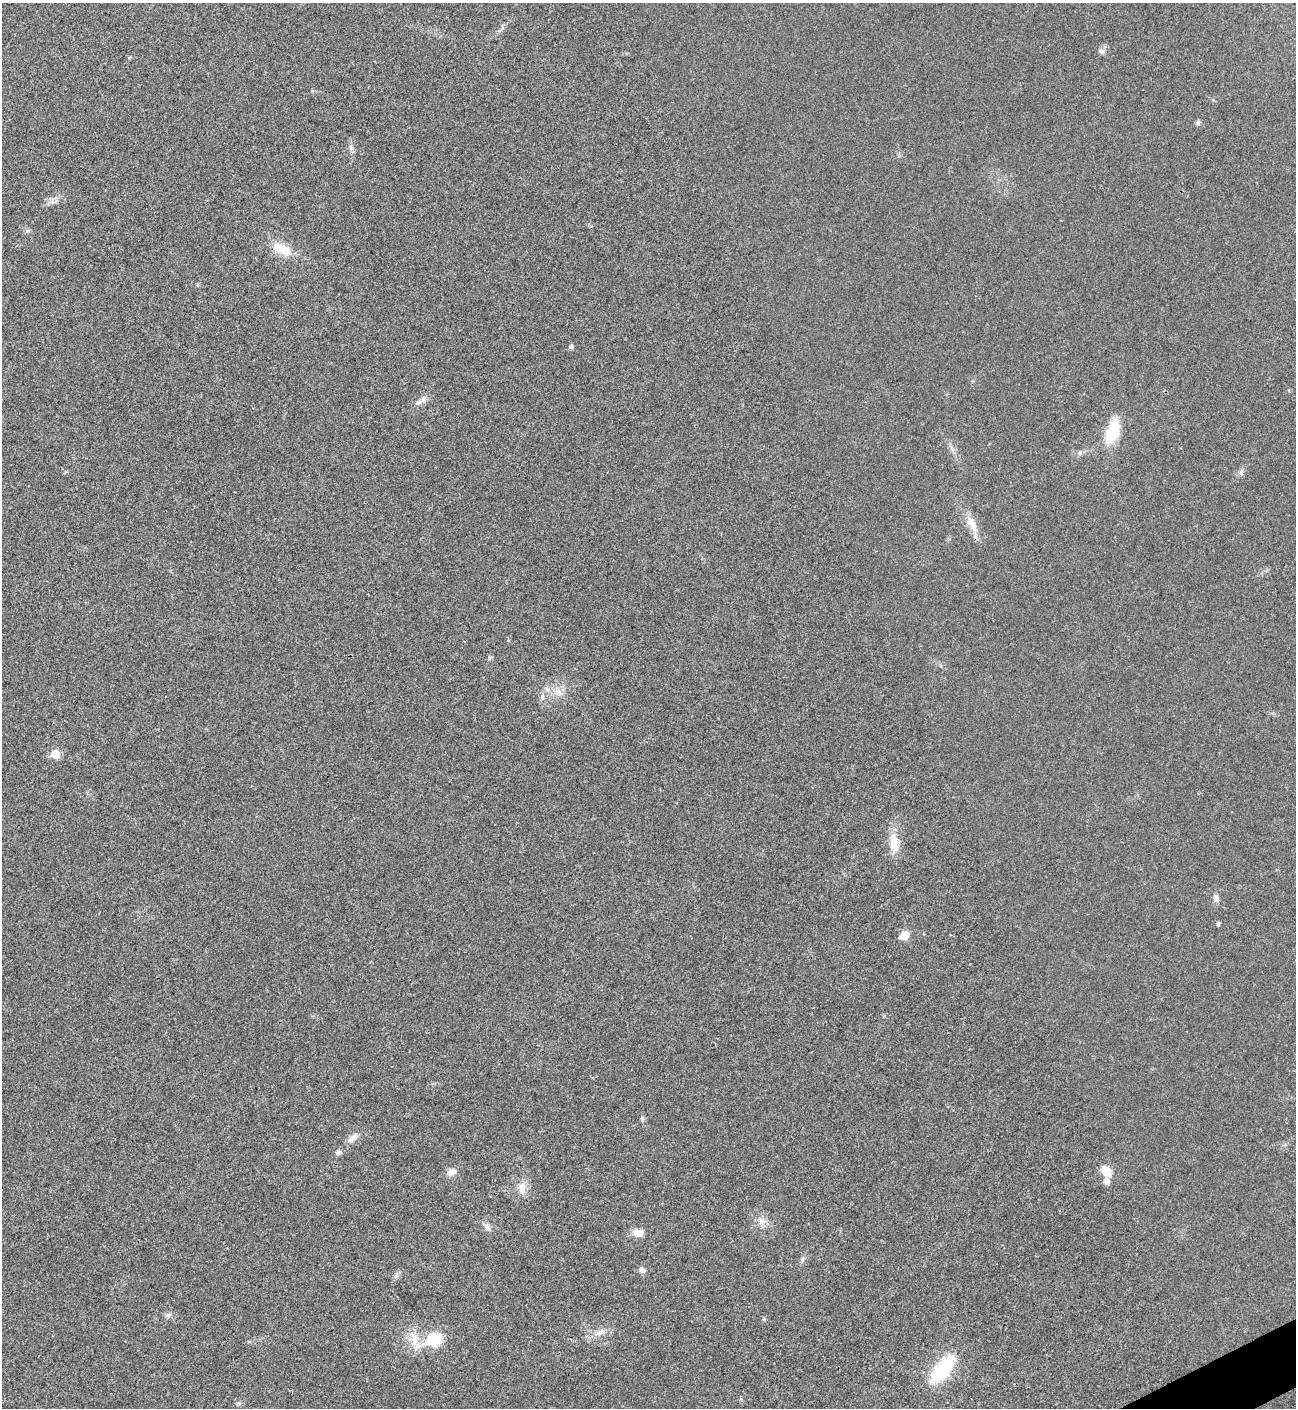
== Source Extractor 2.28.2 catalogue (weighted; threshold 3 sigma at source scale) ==
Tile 6 of 4 x 4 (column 2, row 2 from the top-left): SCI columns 1582-2875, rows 2819-4224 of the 5627 x 5637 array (HDU 1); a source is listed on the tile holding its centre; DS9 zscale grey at full resolution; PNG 1298 x 1410 px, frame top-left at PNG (2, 3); no overlay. Shown black and unused: <1% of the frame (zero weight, under 3 of 4 exposures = <1% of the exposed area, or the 3 px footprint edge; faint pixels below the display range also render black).
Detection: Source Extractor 2.28.2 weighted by HDU 2 'WHT'; one run over the whole footprint, this tile lists its part. Background 0.02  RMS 0.0055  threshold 0.0248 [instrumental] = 3 sigma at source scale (4.5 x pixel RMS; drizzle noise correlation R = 1.50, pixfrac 1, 0.05/0.05 arcsec/px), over >= 5 px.
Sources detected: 36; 2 inside a brighter listed object's ellipse — not listed separately; the other 34 listed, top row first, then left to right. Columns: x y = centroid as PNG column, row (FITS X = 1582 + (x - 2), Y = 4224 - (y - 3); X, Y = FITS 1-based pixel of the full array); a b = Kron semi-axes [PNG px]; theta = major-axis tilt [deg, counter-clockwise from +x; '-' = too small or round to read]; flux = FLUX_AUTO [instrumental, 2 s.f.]
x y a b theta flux
1102 51 8 7 - 2.1
1198 123 6 6 - 1.3
351 148 8 5 -79 1.6
52 201 11 7 56 2.6
282 249 29 14 -30 12
571 347 5 5 - 1.5
422 400 20 8 35 3.6
1112 432 33 16 69 19
1241 472 7 4 72 1.3
972 524 28 10 -63 8.8
558 692 13 7 -24 4
542 697 9 4 90 1.5
55 754 6 6 - 13
894 844 26 12 -82 9.4
1216 898 10 8 -77 2.4
1218 924 4 4 - 1.2
904 935 6 5 - 15
642 1119 8 4 -82 1.1
353 1138 16 8 35 4.2
338 1152 8 6 -4 1.6
1105 1170 13 9 -51 8.2
452 1172 12 9 26 3.5
522 1188 20 10 89 5.7
762 1221 11 9 -50 3.8
487 1227 13 6 -54 2.3
638 1233 14 10 -9 5.1
803 1259 7 4 88 1.1
642 1269 10 7 -15 2.1
396 1276 10 4 61 1.5
168 1315 8 6 15 1.7
600 1332 16 7 28 4.3
435 1339 8 6 25 53
414 1340 20 10 -89 8.5
943 1369 32 15 52 35